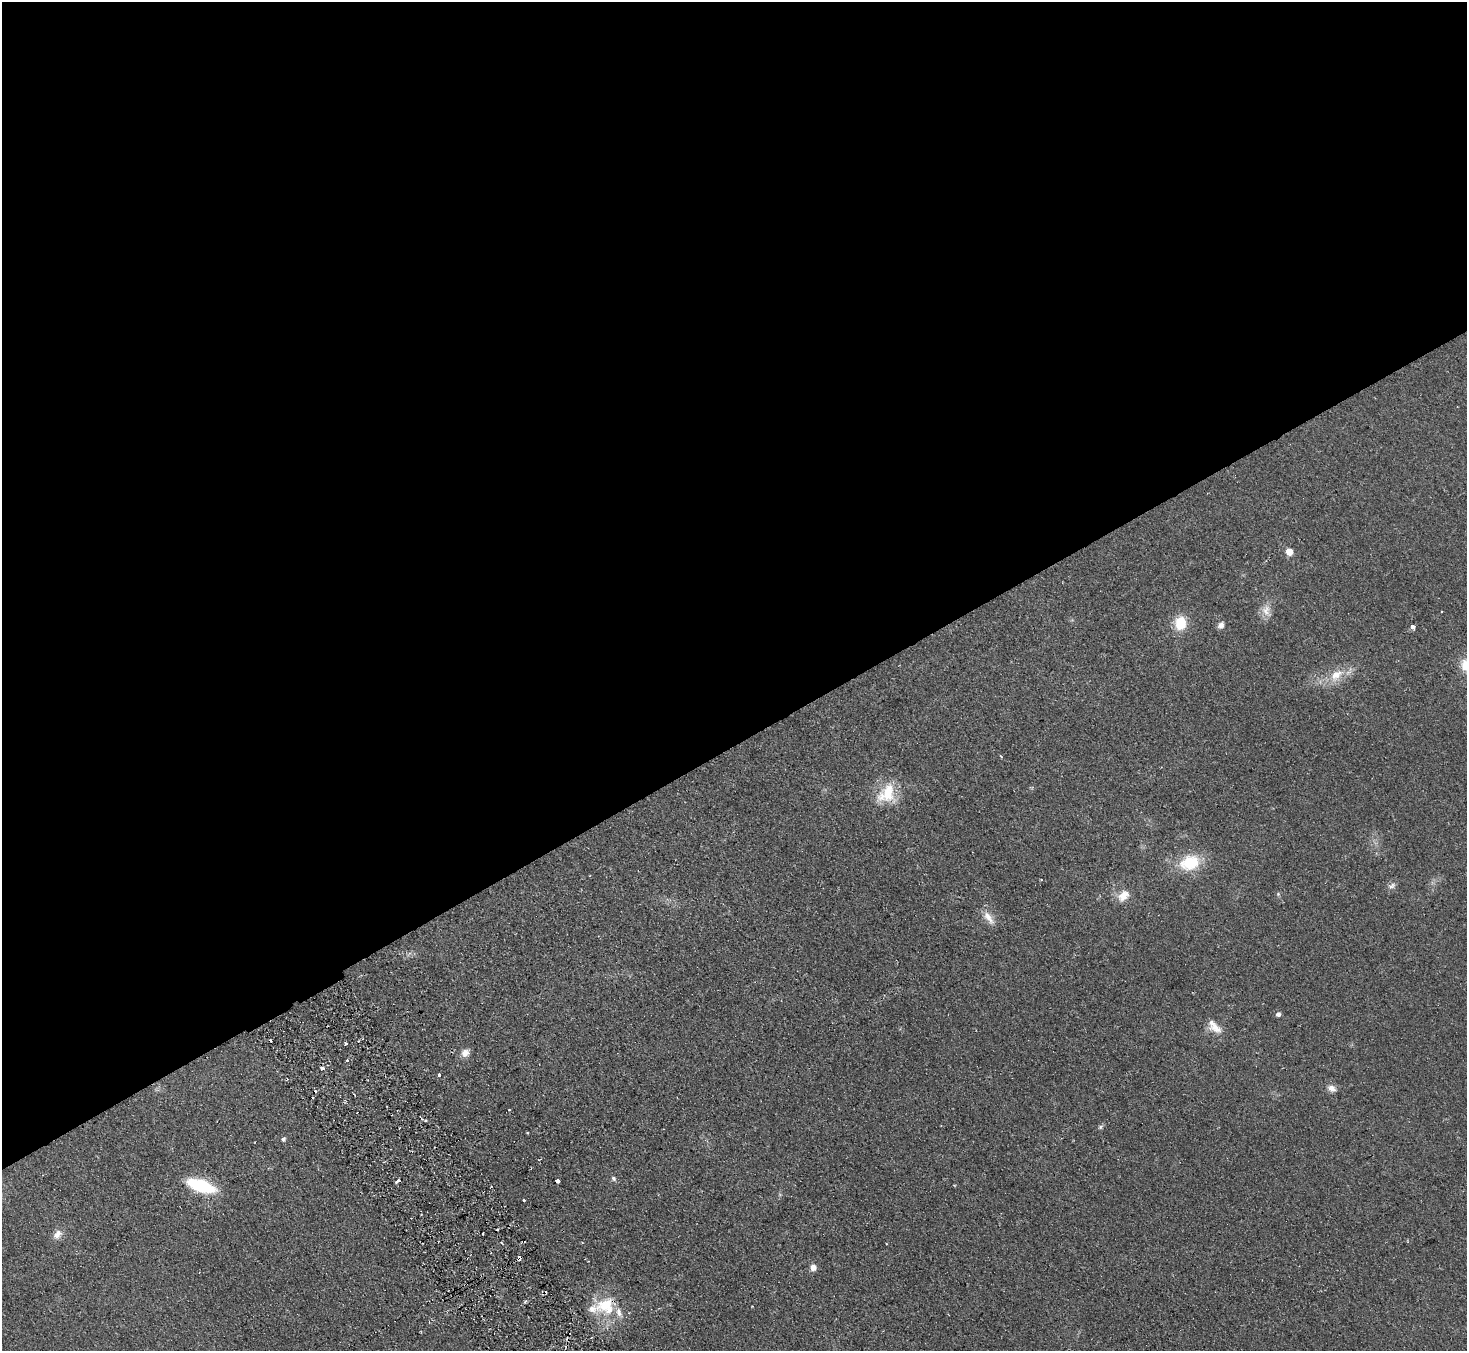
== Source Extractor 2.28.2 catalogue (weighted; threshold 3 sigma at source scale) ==
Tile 2 of 4 x 4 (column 2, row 1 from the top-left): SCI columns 1515-2979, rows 4240-5588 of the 5958 x 5920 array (HDU 1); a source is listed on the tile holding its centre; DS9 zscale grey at full resolution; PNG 1469 x 1353 px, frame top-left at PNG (2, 2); no overlay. Shown black and unused: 55% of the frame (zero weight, under 2 of 3 exposures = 3% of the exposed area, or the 3 px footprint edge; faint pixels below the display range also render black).
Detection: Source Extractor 2.28.2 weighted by HDU 2 'WHT'; one run over the whole footprint, this tile lists its part. Background 0.106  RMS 0.013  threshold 0.0605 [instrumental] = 3 sigma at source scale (4.5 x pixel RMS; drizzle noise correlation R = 1.50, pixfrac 1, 0.05/0.05 arcsec/px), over >= 5 px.
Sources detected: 44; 4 cosmic-ray / hot-pixel residue — not listed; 3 inside a brighter listed object's ellipse — not listed separately; the other 37 listed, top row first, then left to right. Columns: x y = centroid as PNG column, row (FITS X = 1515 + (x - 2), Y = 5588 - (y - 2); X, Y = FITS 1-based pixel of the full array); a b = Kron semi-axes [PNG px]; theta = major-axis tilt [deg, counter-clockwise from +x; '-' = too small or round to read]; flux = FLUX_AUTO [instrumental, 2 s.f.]
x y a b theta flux
1289 551 5 5 - 23
1266 611 18 12 -74 13
1441 611 3 2 - 1.5
1180 623 17 14 85 30
1221 625 8 6 55 6.4
1413 627 4 4 - 13
1466 665 13 12 - 23
1336 675 20 12 48 23
1001 756 4 3 - 1.2
887 793 29 20 53 43
1190 862 22 16 19 53
1392 886 11 7 26 4.7
1123 896 17 11 42 15
988 917 20 8 -53 12
1278 1014 5 5 - 4.7
1215 1027 19 12 -35 16
345 1043 5 3 - 1.6
465 1053 11 9 46 8.8
347 1060 3 3 - 4.2
323 1068 4 3 - 9.4
439 1075 3 3 - 5
1332 1088 11 8 -27 7.9
425 1120 6 4 -21 3.2
1100 1127 6 5 - 2.5
527 1133 3 2 - 1.4
283 1139 5 5 - 2.9
614 1178 6 5 - 3.4
398 1181 4 3 - 4
558 1181 3 3 - 36
201 1186 22 9 -18 100
524 1200 3 3 - 3.2
57 1234 14 9 50 9.5
483 1234 2 2 - 1.3
519 1258 4 3 - 14
813 1267 7 6 - 8.2
526 1301 5 3 - 1.8
605 1305 27 16 29 39
Overlapping masked pixels (flux is a lower limit): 1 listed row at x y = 519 1258
Isophote crosses this tile's border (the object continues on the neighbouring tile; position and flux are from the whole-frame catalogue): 1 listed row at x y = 1466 665